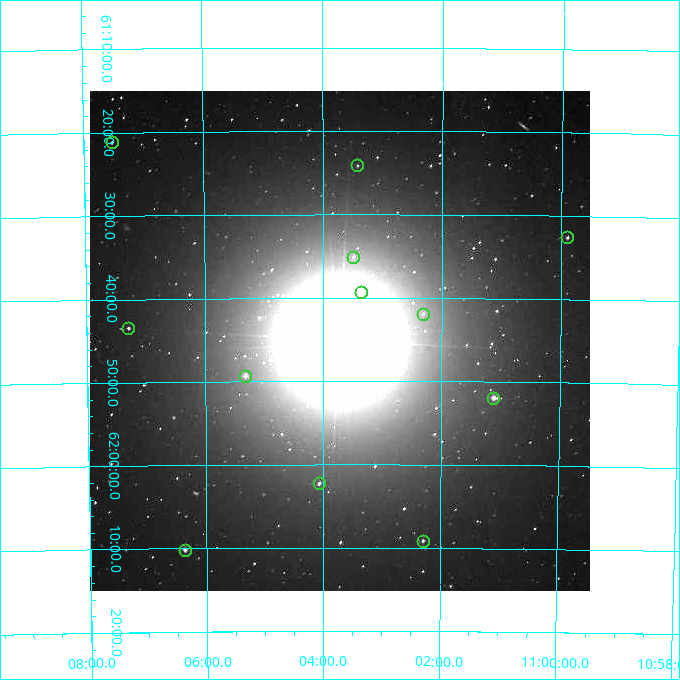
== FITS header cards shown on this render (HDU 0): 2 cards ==
NAXIS1  =                  500
NAXIS2  =                  500

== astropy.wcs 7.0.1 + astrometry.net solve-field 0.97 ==
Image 500 x 500 px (HDU 0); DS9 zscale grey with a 90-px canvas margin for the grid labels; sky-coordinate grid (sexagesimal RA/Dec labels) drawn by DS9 from the SOLVED WCS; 12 Tycho-2 reference stars matched to detected sources circled (green)
Header WCS: none
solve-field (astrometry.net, Tycho-2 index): SOLVED blind (the file carries no WCS)
Solved WCS: RA---TAN-SIP/DEC--TAN-SIP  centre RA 11:03:43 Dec +61:45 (165.93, +61.75 deg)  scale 7.2 arcsec/px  FOV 60.0' x 60.0'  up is -180 deg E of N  parity flipped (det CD > 0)
(file carries no celestial WCS; the grid is the blind solution)
Tycho-2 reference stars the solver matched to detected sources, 12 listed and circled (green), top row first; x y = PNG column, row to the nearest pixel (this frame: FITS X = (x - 90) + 1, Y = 500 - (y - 91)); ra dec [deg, ICRS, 3 dp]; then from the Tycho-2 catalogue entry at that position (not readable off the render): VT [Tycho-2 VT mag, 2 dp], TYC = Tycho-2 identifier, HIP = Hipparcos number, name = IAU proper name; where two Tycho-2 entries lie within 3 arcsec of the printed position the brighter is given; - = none
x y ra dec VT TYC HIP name
112 142 166.881 +61.353 11.17 4146-244-1 - -
357 165 165.857 +61.402 11.81 4146-675-1 - -
567 237 164.975 +61.543 10.61 4145-820-1 - -
353 257 165.872 +61.584 11.31 4146-71-1 - -
361 292 165.841 +61.654 7.19 4146-354-1 - -
423 314 165.580 +61.698 11.38 4145-888-1 - -
128 328 166.823 +61.724 11.35 4146-455-1 - -
245 376 166.330 +61.822 9.99 4146-207-1 - -
493 398 165.278 +61.865 9.62 4145-752-1 - -
319 483 166.018 +62.038 10.93 4146-340-1 - -
423 541 165.575 +62.152 10.62 4145-1044-1 - -
185 550 166.593 +62.169 9.99 4146-523-1 - -